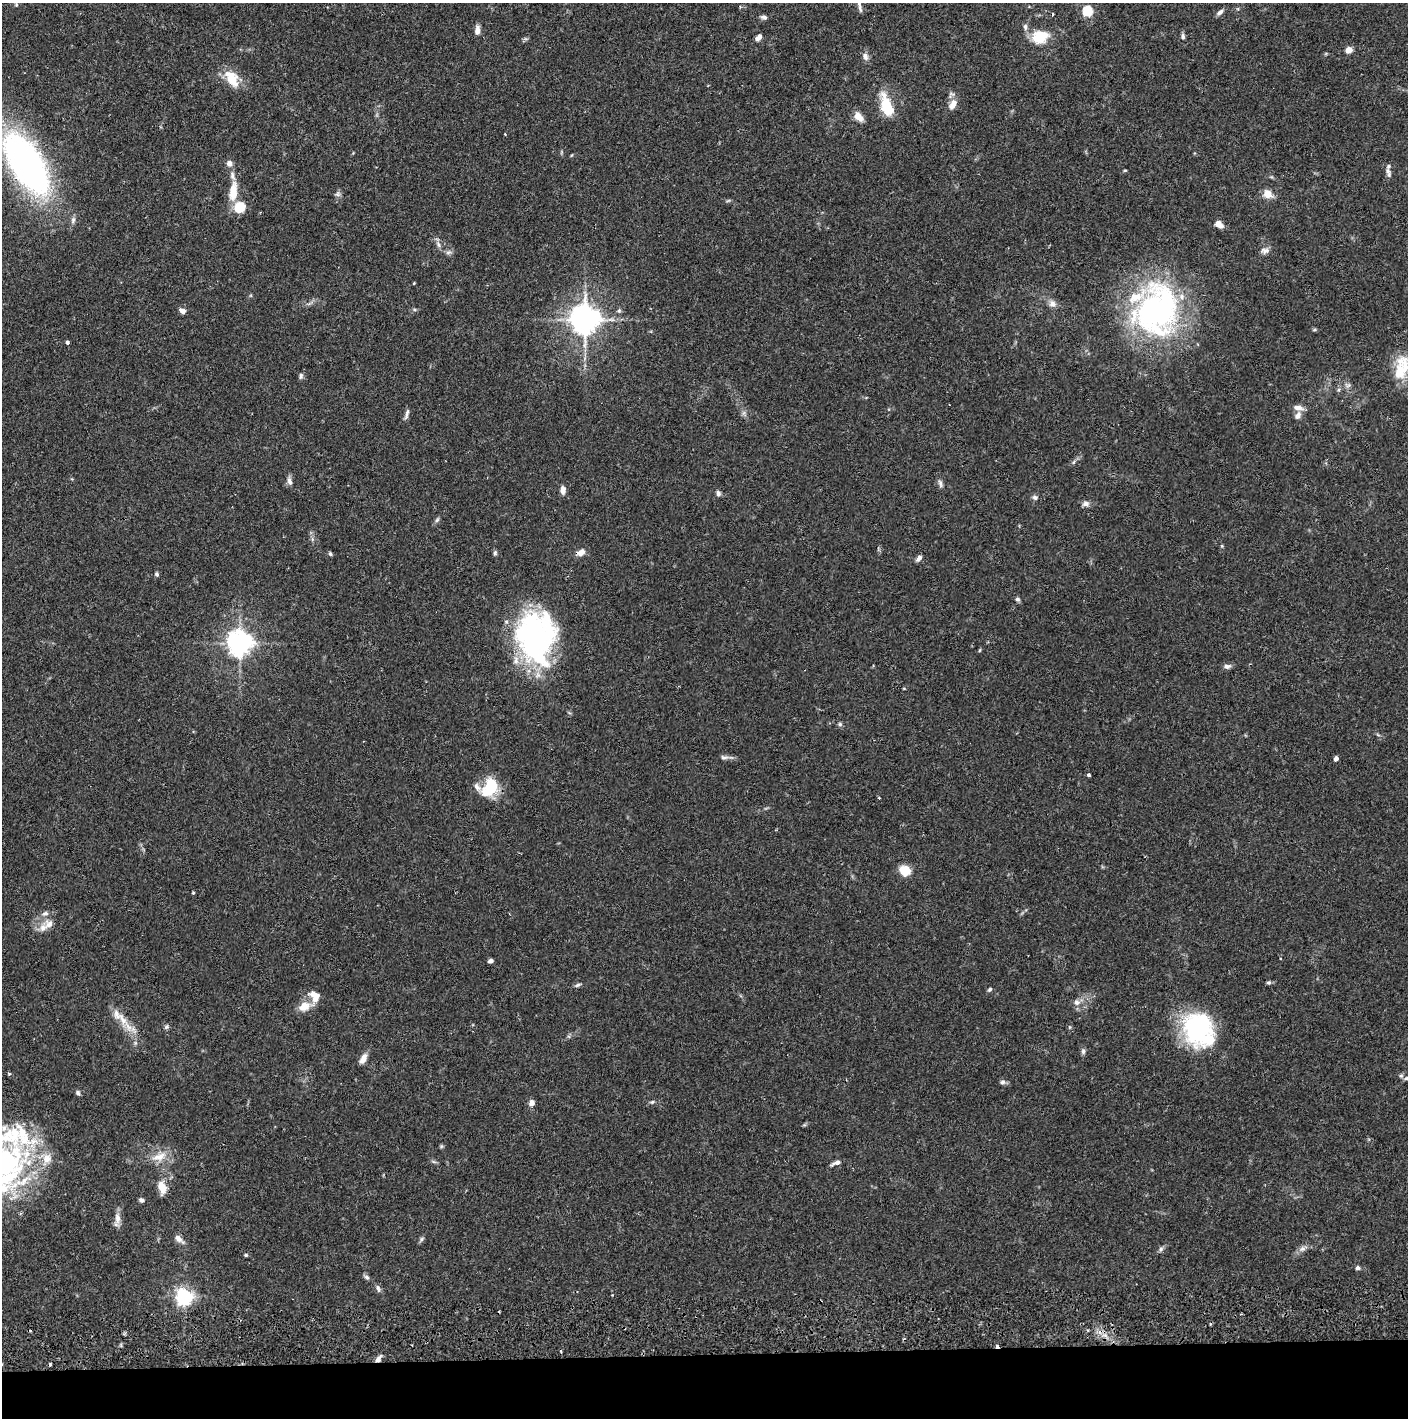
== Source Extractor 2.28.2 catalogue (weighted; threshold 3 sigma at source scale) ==
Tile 8 of 3 x 3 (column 2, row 3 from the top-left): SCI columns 1444-2849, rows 56-1471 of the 4263 x 4373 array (HDU 1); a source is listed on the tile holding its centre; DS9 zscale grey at full resolution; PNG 1410 x 1420 px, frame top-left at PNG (2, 3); no overlay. Shown black and unused: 5% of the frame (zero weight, under 2 of 3 exposures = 3% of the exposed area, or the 3 px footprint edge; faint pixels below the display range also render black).
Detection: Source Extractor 2.28.2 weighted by HDU 2 'WHT'; one run over the whole footprint, this tile lists its part. Background 0.0683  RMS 0.0049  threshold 0.0219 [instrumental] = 3 sigma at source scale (4.5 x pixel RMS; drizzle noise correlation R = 1.50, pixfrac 1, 0.05/0.05 arcsec/px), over >= 5 px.
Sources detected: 131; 3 inside a brighter object's white glare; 4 cosmic-ray / hot-pixel residue — not listed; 12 inside a brighter listed object's ellipse — not listed separately; the other 112 listed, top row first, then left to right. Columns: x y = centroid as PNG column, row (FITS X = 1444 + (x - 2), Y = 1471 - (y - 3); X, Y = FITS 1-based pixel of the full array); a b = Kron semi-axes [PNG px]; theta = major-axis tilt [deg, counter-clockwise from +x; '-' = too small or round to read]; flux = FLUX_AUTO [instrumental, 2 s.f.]
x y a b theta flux
16 5 6 5 - 0.8
860 8 13 5 -81 1.6
1087 11 5 5 - 33
1220 12 10 6 44 1.6
764 17 9 5 -16 1.3
1025 27 8 6 -85 1.6
477 30 11 6 86 2.8
1183 36 7 5 -86 1.2
758 37 8 5 47 2.4
1040 37 20 14 15 13
1348 50 6 5 - 4.6
865 56 10 7 -69 2.2
232 80 22 15 -68 9.8
886 104 25 11 -73 17
953 104 14 9 61 4.5
858 117 13 8 -45 4.4
505 134 3 2 - 0.4
572 155 5 3 - 0.43
26 163 54 24 -59 230
229 163 7 7 - 2.4
1125 170 5 3 - 0.46
1388 172 16 6 -75 2.1
233 192 25 10 84 9.3
338 194 8 7 - 1.3
1268 194 10 9 - 5.1
239 207 9 9 - 12
73 220 10 5 75 1.5
1219 224 9 6 -39 3.9
438 244 9 5 -63 1.5
1265 251 13 8 4 2.2
448 252 8 6 20 1.3
414 283 4 3 - 0.36
1052 304 11 9 -49 2.7
415 310 5 3 - 0.67
1157 310 65 52 74 120
182 311 7 5 -26 2.2
619 311 6 5 - 0.87
585 319 9 9 - 690
1314 330 6 3 19 0.58
67 343 3 3 - 2.3
1402 370 35 21 51 18
301 376 8 6 76 1.2
1298 408 13 7 -11 2.9
744 413 7 5 89 1.2
407 414 15 4 75 1.6
1298 415 11 8 59 2.6
1074 462 6 4 70 0.73
289 481 11 6 -74 2.1
940 483 11 5 -73 1.5
563 490 9 6 -90 2.7
718 493 7 5 -83 1.4
1035 497 8 6 -17 1.4
1086 503 9 7 1 2
437 520 8 5 54 1
312 539 7 4 -72 0.95
1222 546 5 4 - 0.52
581 552 11 8 30 3
495 553 7 5 89 0.88
330 554 5 4 - 0.84
919 558 9 5 47 1.7
157 574 6 5 - 1
1018 599 6 5 - 1.1
536 639 56 36 86 110
240 643 8 8 - 420
980 650 5 3 - 0.47
1227 666 10 6 9 1.8
840 724 6 6 - 0.91
724 757 13 5 -3 1.7
1336 758 5 4 - 1.8
1089 775 3 3 - 2.5
491 785 19 17 -74 15
879 798 3 2 - 0.56
905 871 12 10 -30 8.1
193 893 4 3 - 0.5
49 924 13 13 - 4.3
490 961 5 4 - 1.7
1268 983 5 5 - 0.88
577 985 9 4 24 1.1
990 989 6 5 - 0.86
1077 1002 9 8 - 2.5
304 1006 16 11 24 6.1
123 1020 24 9 -58 7.9
166 1027 7 6 - 1
1070 1027 6 4 -90 0.6
1197 1027 35 30 87 62
1083 1051 8 5 88 1.3
363 1058 12 6 61 3.8
9 1074 4 4 - 0.68
1407 1078 7 5 -2 1
1002 1082 8 6 5 1.3
78 1093 7 6 - 1.1
531 1102 8 7 - 2.1
652 1102 7 5 21 0.83
441 1146 6 4 -73 0.65
159 1157 22 11 19 7.4
434 1162 7 4 -18 0.84
836 1163 12 4 24 2
3 1166 81 46 51 120
162 1187 19 10 -76 5.9
141 1200 6 5 - 1.3
117 1218 18 7 89 3.6
179 1239 13 7 -40 3
421 1239 7 5 38 0.97
1160 1249 8 5 43 1.3
1302 1249 10 7 24 2.1
246 1255 5 4 - 0.63
1358 1268 5 5 - 1.3
367 1277 8 5 -40 1.2
378 1288 11 5 -74 1.4
184 1297 6 6 - 190
997 1346 4 3 - 1.3
378 1359 8 6 47 2.4
Overlapping masked pixels (flux is a lower limit): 2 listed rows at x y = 997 1346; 378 1359
Isophote crosses this tile's border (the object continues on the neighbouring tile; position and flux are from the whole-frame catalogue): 5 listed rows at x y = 860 8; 26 163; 1402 370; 1407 1078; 3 1166